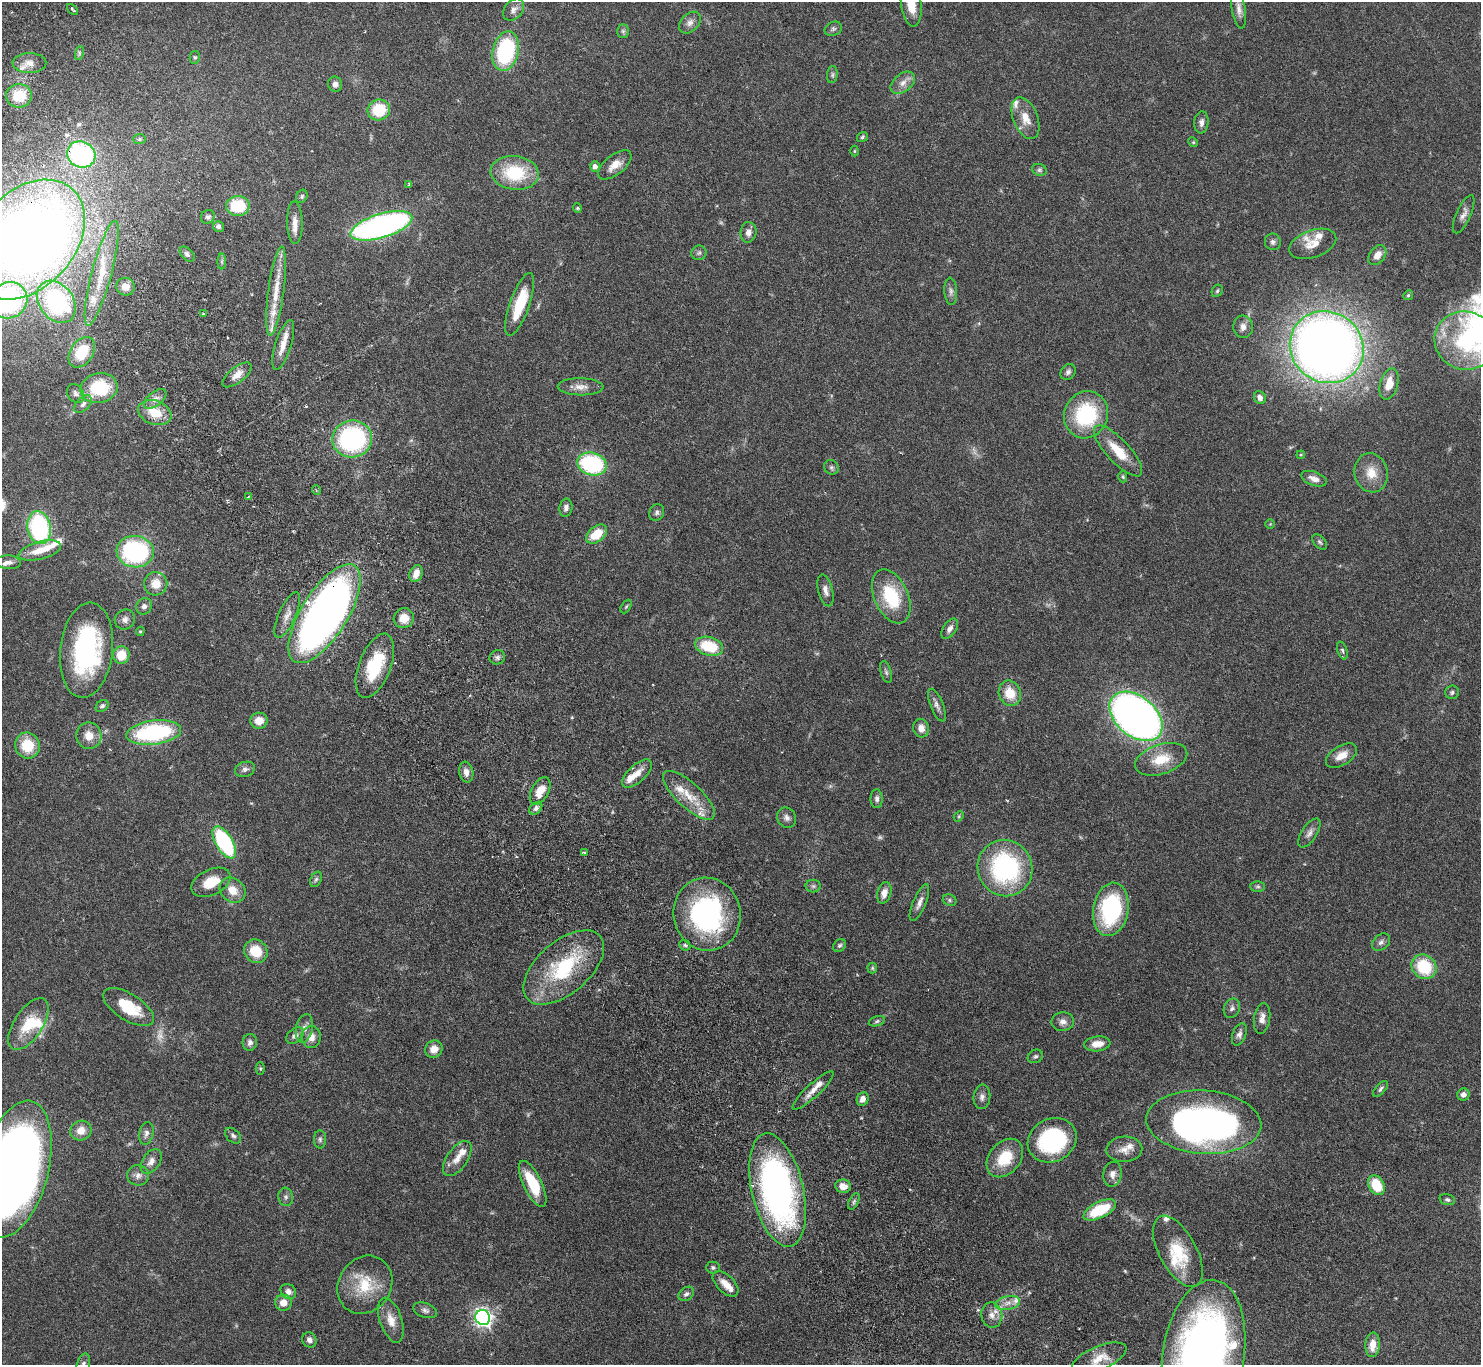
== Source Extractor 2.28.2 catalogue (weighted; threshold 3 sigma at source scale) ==
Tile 11 of 4 x 4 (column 3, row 3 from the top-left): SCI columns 3009-4487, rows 1696-3058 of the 6044 x 5994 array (HDU 1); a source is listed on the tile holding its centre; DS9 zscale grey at full resolution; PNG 1483 x 1367 px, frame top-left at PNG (2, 2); each listed source drawn as its Kron ellipse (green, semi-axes under 4 px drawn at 4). Shown black and unused: <1% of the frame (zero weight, under 3 of 6 exposures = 4% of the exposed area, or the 3 px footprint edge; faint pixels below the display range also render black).
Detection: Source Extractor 2.28.2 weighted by HDU 2 'WHT'; one run over the whole footprint, this tile lists its part. Background 0.0972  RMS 0.0035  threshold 0.0143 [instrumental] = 3 sigma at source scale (4.09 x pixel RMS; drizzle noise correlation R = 1.36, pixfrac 0.8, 0.05/0.05 arcsec/px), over >= 5 px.
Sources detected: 238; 6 too faint to see at this stretch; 3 inside a brighter object's white glare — neither listed nor drawn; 21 inside a brighter listed object's ellipse — not listed separately; the other 208 listed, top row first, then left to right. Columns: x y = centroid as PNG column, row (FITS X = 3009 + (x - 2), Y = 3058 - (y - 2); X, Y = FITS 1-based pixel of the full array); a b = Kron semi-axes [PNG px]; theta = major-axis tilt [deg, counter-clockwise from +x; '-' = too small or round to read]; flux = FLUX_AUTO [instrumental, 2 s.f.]
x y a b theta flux
911 3 23 10 -82 7.2
72 9 6 3 -46 0.44
1239 9 19 7 -81 2.1
514 10 12 9 51 1.8
690 23 12 8 46 1.8
833 29 9 6 25 0.82
623 31 7 5 -89 0.66
506 51 20 13 76 32
79 53 7 4 73 0.6
195 57 6 5 - 0.58
29 63 17 10 1 3.2
832 75 8 5 85 0.72
903 83 14 9 39 2.5
335 84 8 7 - 1.3
19 96 13 11 6 9.1
379 110 11 10 - 11
1025 118 22 12 -69 4.9
1201 122 11 7 84 1.5
862 137 6 4 36 0.57
139 139 6 5 - 0.59
1193 142 5 4 - 0.36
854 151 5 3 - 0.3
81 155 14 12 -25 53
615 165 20 10 38 3.8
595 167 5 5 - 1.6
1039 170 7 5 -20 0.7
515 173 24 17 -7 17
409 184 4 3 - 0.46
302 196 7 5 60 0.58
238 206 12 10 1 13
577 208 5 4 - 0.37
1464 214 21 7 66 2
208 217 7 6 - 0.9
295 223 21 8 -89 3
219 226 5 5 - 1.1
381 226 32 12 17 120
748 232 10 8 83 1.7
27 240 68 48 48 370
1273 242 8 8 - 1
1313 244 24 13 19 4.7
699 253 7 7 - 0.84
187 254 9 5 -46 0.97
1377 255 11 7 54 2.8
222 262 8 4 -90 0.6
102 273 54 10 75 12
125 287 9 9 - 3.2
276 291 45 8 82 7.7
951 291 13 6 -86 1.4
1217 291 6 5 - 0.55
1408 295 5 4 - 0.46
9 300 19 18 - 50
56 302 23 17 -53 42
520 304 33 9 71 12
203 314 3 2 - 0.25
1243 327 11 10 - 1.9
1465 341 31 29 -21 26
283 345 26 8 72 3.6
1327 347 38 35 -35 370
82 352 17 11 55 11
1068 372 8 7 - 1
237 375 17 8 38 3
1389 384 16 8 75 4.9
581 387 23 8 -1 2.8
99 388 18 15 11 18
76 394 10 8 -54 1.3
1260 398 7 5 -60 1.6
155 399 13 7 38 2
83 404 11 6 46 1.4
155 413 17 12 -20 7.1
1086 415 24 21 66 26
352 439 20 18 11 49
1118 451 33 11 -47 8
1301 455 4 4 - 0.3
592 464 15 11 -17 36
831 467 8 6 -45 0.81
1371 473 20 16 -77 6
1123 477 6 4 -89 0.46
1314 479 13 7 -19 2.1
316 490 5 3 - 0.32
248 497 3 3 - 0.35
566 508 9 6 82 1.2
657 512 9 7 68 0.99
1270 524 4 4 - 0.32
39 528 16 11 -80 42
596 534 12 7 38 7.6
1320 542 9 5 -47 0.72
40 550 22 8 15 6
135 552 19 16 -8 44
8 562 12 7 -3 1.5
416 574 9 6 69 2.7
156 584 12 11 - 4.6
825 590 16 7 -75 1.9
891 596 28 17 -66 17
144 606 8 7 - 1.3
626 606 7 4 62 0.52
324 614 56 23 58 230
287 615 25 8 65 3.3
404 618 10 9 - 4.5
125 619 10 9 - 1.6
950 629 11 6 56 1.7
140 631 5 4 - 0.39
709 646 14 9 -15 12
86 650 48 26 84 50
1342 651 9 5 -72 0.68
121 655 8 8 - 6.4
497 657 8 7 - 0.95
375 666 34 16 69 17
886 672 11 5 -73 0.82
1452 692 7 6 - 0.88
1010 693 13 11 -67 6.6
937 705 17 6 -68 1.6
102 706 7 5 41 0.77
1136 716 30 20 -40 210
259 721 8 8 - 3.9
921 728 9 8 - 2.3
154 732 27 12 7 40
89 736 13 12 - 4
27 745 13 12 - 9.1
1341 756 17 9 32 3.8
1161 759 27 15 18 8.2
245 769 10 7 17 1.3
466 772 10 7 -80 2
637 774 19 8 42 3.5
540 791 15 8 62 5.2
689 795 33 12 -43 7.7
877 799 9 6 -88 1.1
536 808 7 5 45 0.91
959 816 6 4 48 0.44
787 818 10 9 - 1.5
1309 833 16 7 57 1.7
224 842 18 8 -59 37
584 852 4 3 - 0.49
1005 868 28 27 - 44
316 879 8 5 62 0.74
211 882 21 12 26 7.3
813 886 7 6 - 0.83
1258 886 7 5 -1 0.61
232 890 14 11 -44 4.3
884 893 11 7 74 2.5
950 900 7 5 -23 0.63
919 903 20 6 67 2.1
1111 909 27 17 80 32
707 914 36 33 -79 54
1381 942 10 7 40 1.2
685 945 6 5 - 0.68
840 945 7 5 44 0.71
256 951 12 11 - 8.1
564 967 48 26 41 27
1424 967 13 11 -42 15
872 968 5 5 - 0.48
129 1007 29 13 -32 12
1232 1008 10 8 66 1.1
1262 1018 15 8 81 2.3
877 1021 8 5 16 0.71
1063 1022 11 9 4 1.9
28 1024 29 14 56 10
304 1028 14 8 79 2
1239 1034 12 6 69 1.3
295 1036 10 6 38 1.5
311 1037 11 9 88 2.9
250 1042 8 7 - 1.2
1097 1044 13 7 6 3.6
434 1049 9 8 - 2.9
1035 1056 8 6 27 0.75
260 1069 6 4 90 0.43
1380 1089 10 5 48 0.79
813 1091 27 6 43 3.1
1463 1095 6 6 - 1.6
982 1097 12 8 84 1.6
863 1099 7 5 64 2.1
1204 1122 57 31 -4 140
81 1131 10 9 - 3
146 1133 11 7 77 1.4
233 1136 9 6 -42 0.9
320 1139 9 6 -90 0.84
1052 1140 25 21 26 33
1124 1149 18 12 4 3.3
457 1158 20 10 55 3.7
1005 1158 21 15 50 11
151 1161 14 8 56 2.3
15 1169 70 34 76 320
1112 1174 12 9 80 2.1
138 1175 11 10 - 1.9
533 1184 25 9 -64 12
1376 1185 10 7 -60 9.6
843 1186 7 6 - 3.1
778 1190 58 26 -77 120
286 1197 9 7 -81 1
1447 1200 8 5 -18 0.71
854 1201 9 4 64 0.75
1100 1210 18 8 26 14
1178 1251 39 18 -61 13
713 1267 7 6 - 0.73
726 1284 16 9 -45 3.3
365 1285 30 26 56 13
288 1292 8 7 - 1.6
686 1294 8 6 39 1.1
283 1303 8 8 - 3.3
1008 1303 13 6 13 2.2
425 1310 12 7 -18 1.3
992 1315 12 10 -81 2.6
483 1318 8 7 - 140
391 1320 23 11 -71 4.4
309 1340 8 7 - 1.4
1373 1345 12 7 86 3.7
1203 1354 75 40 81 220
1099 1358 29 11 23 5.3
83 1364 11 6 74 1
Overlapping masked pixels (flux is a lower limit): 3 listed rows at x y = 81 155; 27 240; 324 614
Isophote crosses this tile's border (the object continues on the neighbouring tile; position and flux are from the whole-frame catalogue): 6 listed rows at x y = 911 3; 27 240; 9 300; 15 1169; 1203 1354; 83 1364